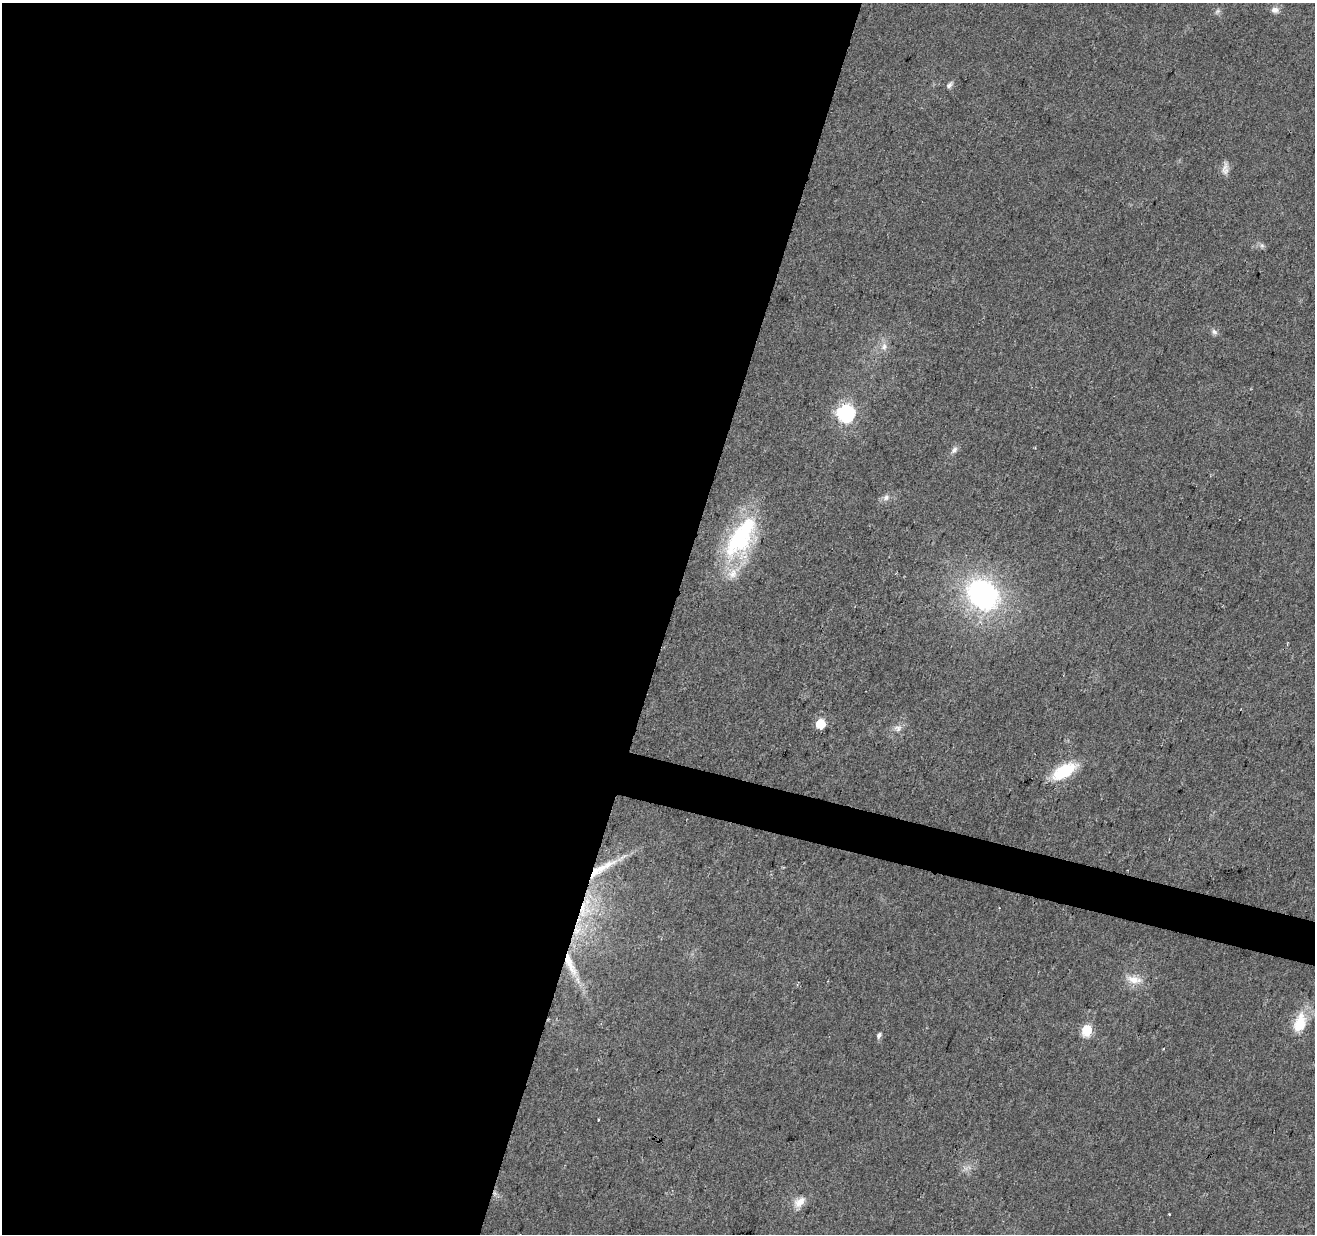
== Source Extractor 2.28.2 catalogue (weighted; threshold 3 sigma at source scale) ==
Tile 5 of 4 x 4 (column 1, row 2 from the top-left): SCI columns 3-1315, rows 2744-3975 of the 5253 x 5423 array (HDU 1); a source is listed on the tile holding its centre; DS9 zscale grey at full resolution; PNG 1317 x 1236 px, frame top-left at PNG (2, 3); no overlay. Shown black and unused: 53% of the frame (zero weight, under 2 of 3 exposures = <1% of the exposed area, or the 3 px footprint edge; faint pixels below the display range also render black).
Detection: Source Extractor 2.28.2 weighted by HDU 2 'WHT'; one run over the whole footprint, this tile lists its part. Background 0.0431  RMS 0.0057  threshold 0.0255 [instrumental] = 3 sigma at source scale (4.5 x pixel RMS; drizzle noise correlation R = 1.50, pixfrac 1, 0.0396/0.0396 arcsec/px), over >= 5 px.
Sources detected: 30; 1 inside a brighter object's white glare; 2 cosmic-ray / hot-pixel residue — not listed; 3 inside a brighter listed object's ellipse — not listed separately; the other 24 listed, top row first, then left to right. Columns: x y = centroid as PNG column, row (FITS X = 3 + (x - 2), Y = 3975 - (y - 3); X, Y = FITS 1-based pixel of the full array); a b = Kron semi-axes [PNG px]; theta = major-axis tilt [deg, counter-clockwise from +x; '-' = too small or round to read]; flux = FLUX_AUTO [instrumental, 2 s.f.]
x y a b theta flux
1275 10 11 8 0 3
1217 11 8 4 45 1.3
949 85 9 6 49 1.8
1225 171 11 10 - 3.6
1262 245 6 6 - 1.4
1214 332 9 6 -46 1.9
884 347 10 8 66 3.6
846 413 7 7 - 160
954 450 10 6 46 2.3
886 497 10 8 27 2.6
739 539 54 31 54 64
982 595 31 25 -43 120
820 724 6 6 - 23
898 728 11 9 1 3.2
1064 771 27 12 29 27
594 872 20 11 55 10
999 908 3 2 - 0.47
583 909 31 9 83 19
570 964 39 10 -68 16
1134 979 23 10 -10 7.8
1300 1023 27 15 73 16
1087 1030 6 6 - 38
879 1035 6 5 - 1.9
799 1202 17 10 40 6.4
Overlapping masked pixels (flux is a lower limit): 3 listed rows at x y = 594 872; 583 909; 570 964